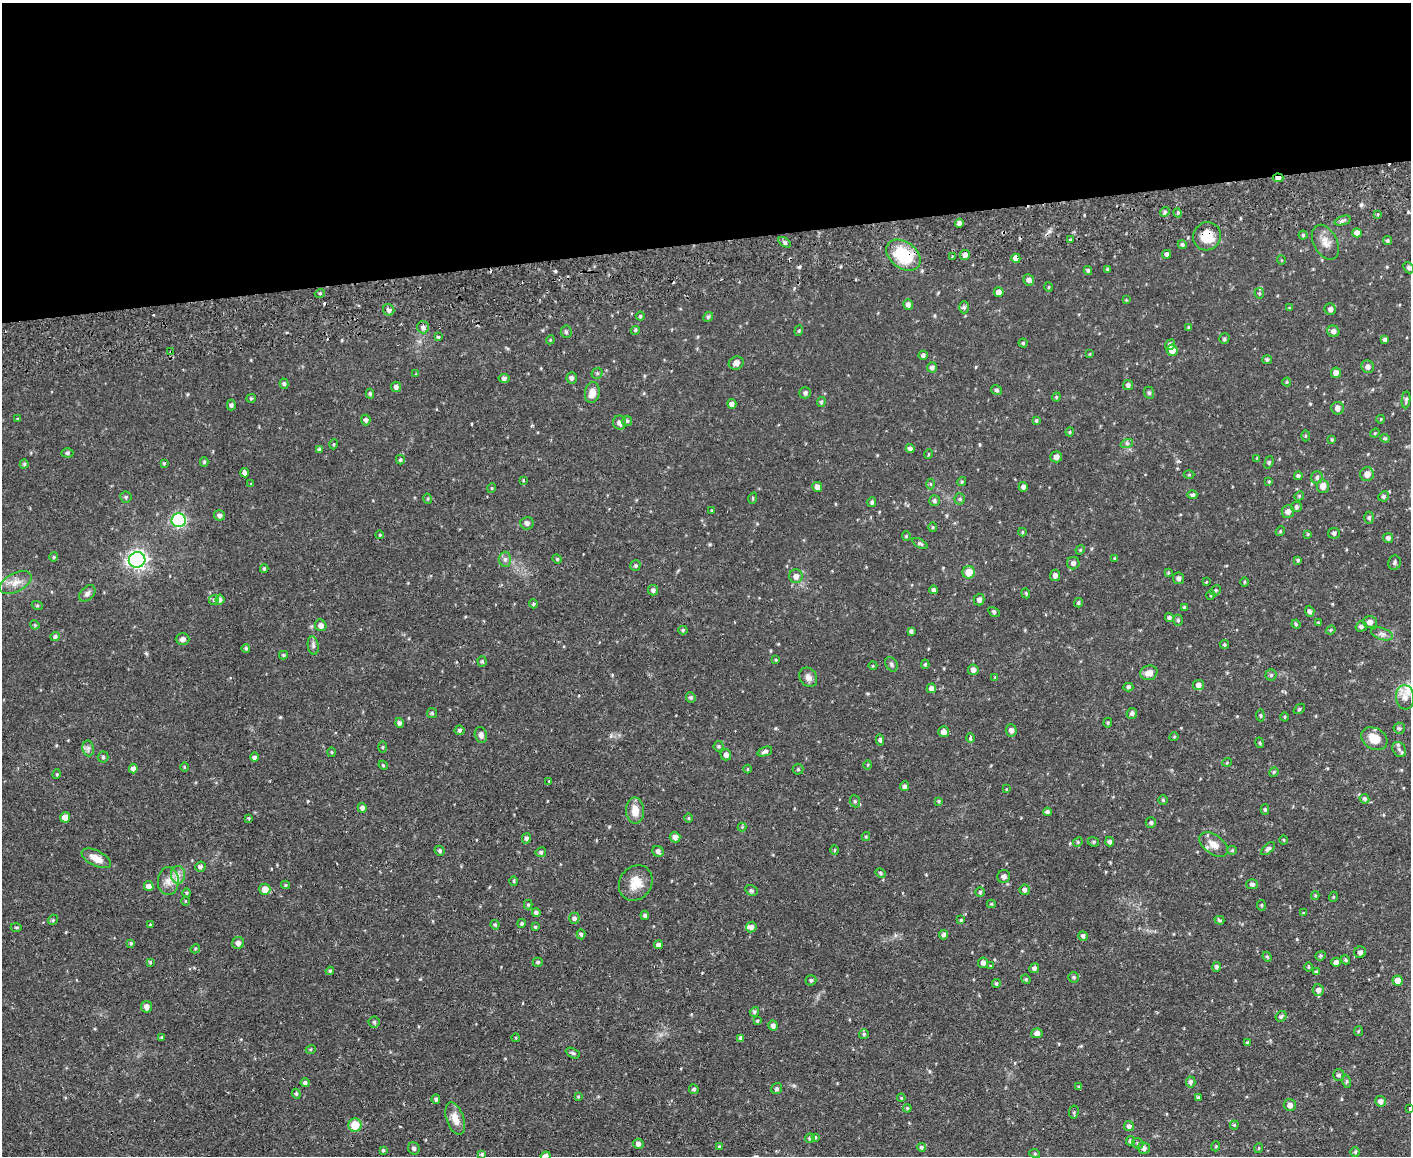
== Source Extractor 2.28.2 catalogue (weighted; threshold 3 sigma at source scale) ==
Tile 2 of 3 x 4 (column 2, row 1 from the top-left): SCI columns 1538-2946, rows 3516-4669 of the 4593 x 4724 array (HDU 1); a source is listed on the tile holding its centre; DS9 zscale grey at full resolution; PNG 1413 x 1158 px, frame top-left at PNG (2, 3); each listed source drawn as its Kron ellipse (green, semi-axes under 4 px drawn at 4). Shown black and unused: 21% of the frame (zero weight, under 2 of 3 exposures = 3% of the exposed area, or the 3 px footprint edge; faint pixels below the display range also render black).
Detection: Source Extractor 2.28.2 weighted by HDU 2 'WHT'; one run over the whole footprint, this tile lists its part. Background 0.0535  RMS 0.0061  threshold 0.0276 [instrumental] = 3 sigma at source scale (4.5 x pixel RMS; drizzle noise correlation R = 1.50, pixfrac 1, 0.05/0.05 arcsec/px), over >= 5 px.
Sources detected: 391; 4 cosmic-ray / hot-pixel residue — neither listed nor drawn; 1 inside a brighter listed object's ellipse — not listed separately; the other 386 listed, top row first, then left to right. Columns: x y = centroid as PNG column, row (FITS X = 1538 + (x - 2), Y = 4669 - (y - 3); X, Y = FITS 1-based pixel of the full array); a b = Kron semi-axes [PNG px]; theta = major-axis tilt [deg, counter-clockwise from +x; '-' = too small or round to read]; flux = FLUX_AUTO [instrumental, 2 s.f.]
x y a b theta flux
1278 178 5 4 - 3.6
1165 212 5 4 - 0.97
1178 213 4 3 - 0.64
1378 214 4 2 - 0.6
1343 221 8 3 19 1.3
959 223 4 4 - 2.4
1357 233 5 4 - 2.8
1303 235 4 4 - 0.87
1207 236 14 13 - 11
1070 240 3 3 - 1.5
1387 240 4 4 - 0.87
784 242 7 4 -32 1.2
1325 242 19 12 -63 5.8
1182 245 4 4 - 0.87
1167 254 4 4 - 1.4
903 255 19 13 -37 26
965 255 5 5 - 2
952 256 3 2 - 0.8
1016 258 5 4 - 4.2
1281 260 5 3 - 0.45
1409 268 6 4 -47 1.1
1107 269 4 3 - 0.77
1088 270 4 4 - 1
1029 280 6 5 - 2.2
1049 287 5 3 - 0.54
999 292 5 5 - 3.3
320 293 5 3 - 0.65
1259 293 5 5 - 0.8
1126 300 4 4 - 0.47
908 305 5 5 - 2
964 307 6 5 - 1.2
1289 308 4 3 - 0.59
1330 309 6 5 - 1.7
389 310 6 5 - 2
640 316 4 4 - 0.82
708 317 5 4 - 1
423 327 6 6 - 2
1188 327 4 3 - 0.7
635 330 5 4 - 0.85
799 331 5 4 - 0.77
1333 331 6 5 - 2.2
566 332 6 5 - 1.1
438 337 4 3 - 0.74
1224 339 5 5 - 1.1
1385 339 4 4 - 1.4
550 340 4 3 - 0.51
1023 343 4 4 - 0.81
1170 345 5 5 - 1.9
1172 350 6 5 - 6.8
171 352 3 2 - 0.54
1090 354 4 3 - 0.45
923 355 5 4 - 1.3
1267 360 5 4 - 0.83
736 363 7 6 - 3.1
932 367 5 5 - 2.1
1368 367 6 6 - 2.4
597 373 6 5 - 1
1336 373 5 5 - 2.8
416 374 3 3 - 0.62
504 378 5 4 - 1.5
572 378 6 5 - 1.8
1287 382 4 4 - 0.63
284 384 5 4 - 0.97
1128 385 5 5 - 1.4
396 387 5 5 - 2
996 390 6 4 -31 1.1
592 393 10 7 79 5.3
805 393 6 5 - 1.4
1149 393 6 5 - 0.97
370 394 5 3 - 0.98
1056 397 4 4 - 0.64
251 398 5 4 - 0.82
1406 400 8 4 84 1.2
821 402 5 4 - 0.96
732 404 5 4 - 2
231 405 5 4 - 1.3
1338 408 6 6 - 2.6
18 419 4 3 - 0.55
1381 419 4 3 - 0.42
366 420 5 4 - 1.4
1036 420 4 4 - 0.92
627 421 5 5 - 0.99
620 423 7 6 - 3
1070 432 4 4 - 0.65
1375 433 5 4 - 0.63
1305 436 5 3 - 0.63
1385 438 4 4 - 0.72
1332 440 4 3 - 0.71
1127 443 6 4 18 1.1
334 444 5 3 - 0.56
319 449 4 4 - 1.1
910 449 4 4 - 2.1
67 453 6 4 -2 1
929 454 5 3 - 0.47
1056 457 6 5 - 2.3
1257 458 3 3 - 0.65
400 460 4 3 - 0.81
204 462 5 4 - 0.73
1269 462 6 4 72 0.9
164 463 3 3 - 0.71
24 464 4 4 - 0.87
245 473 5 4 - 1.9
1367 474 7 7 - 4.5
1189 475 5 3 - 0.57
1298 476 4 4 - 1
1317 477 6 5 - 1.4
523 480 3 3 - 0.48
1269 481 4 4 - 0.62
962 482 4 4 - 0.66
251 484 4 4 - 0.5
931 484 5 3 - 0.74
1323 486 7 6 - 4.5
817 487 5 5 - 3.1
1023 487 5 4 - 1.8
492 488 5 3 - 0.5
1192 495 5 4 - 1.5
1299 496 5 4 - 0.75
1384 496 5 5 - 1.2
126 497 6 5 - 1.1
753 498 6 3 72 0.61
428 499 5 3 - 0.64
960 499 5 5 - 0.97
935 501 5 5 - 1.3
872 502 5 4 - 1.3
1296 507 5 5 - 1.2
712 511 4 2 - 0.61
1288 512 6 6 - 3
220 515 5 5 - 1.9
1369 518 6 4 -88 1.3
179 520 7 7 - 78
527 523 7 6 - 1.7
932 527 5 3 - 0.61
1280 531 5 4 - 0.67
1022 532 4 4 - 0.71
1334 533 6 5 - 1.2
1308 534 4 3 - 0.54
380 535 4 3 - 0.48
906 536 4 4 - 0.63
1388 538 5 5 - 1.6
920 544 8 4 -26 1.2
1080 550 5 4 - 0.6
54 557 4 4 - 0.66
1115 558 4 4 - 0.66
505 559 7 6 - 1.9
557 559 5 4 - 0.67
137 560 8 8 - 190
1298 560 4 4 - 0.84
1073 563 6 6 - 1.9
1394 563 7 6 - 1.5
635 566 5 5 - 1.2
264 569 4 3 - 0.92
969 572 6 6 - 7.5
1168 573 4 3 - 0.59
1055 575 6 5 - 1.9
796 576 7 6 - 3.1
1178 578 6 5 - 1.7
16 582 17 9 28 5.8
1206 582 4 3 - 0.47
1244 582 5 3 - 0.59
653 590 5 5 - 1.7
934 590 4 4 - 1.5
1215 590 6 4 44 0.95
87 593 9 6 46 1.9
1026 593 5 4 - 0.75
1211 595 5 4 - 0.68
214 600 5 4 - 0.96
220 600 5 4 - 1.8
979 600 6 5 - 2.1
1079 603 4 4 - 0.92
533 604 4 4 - 0.95
37 605 5 3 - 0.68
1184 607 4 3 - 0.76
1310 611 5 4 - 1.4
994 612 6 4 -30 0.93
1169 617 4 4 - 1.3
1178 620 5 5 - 0.89
1370 622 7 6 - 2.8
1318 623 3 2 - 0.64
1296 624 5 4 - 0.72
35 625 5 4 - 0.62
321 625 6 5 - 2.7
1361 626 5 5 - 1.7
683 630 4 4 - 0.81
1331 630 5 4 - 0.7
911 631 4 3 - 1.4
1382 634 11 5 -18 2.1
55 637 5 4 - 1.3
182 639 7 6 - 2.1
313 645 9 5 -81 1.5
1224 645 5 4 - 0.85
246 648 4 3 - 0.84
283 655 4 4 - 0.77
776 660 4 3 - 0.7
482 661 5 4 - 1
891 664 8 5 -59 1.4
925 664 4 4 - 0.79
873 666 4 3 - 0.5
973 670 5 5 - 2.9
1149 673 8 7 - 4.2
1271 675 5 5 - 1
808 677 10 8 -58 3.1
995 678 4 4 - 0.57
1198 685 5 5 - 2.7
1128 687 5 4 - 1
931 688 5 4 - 2.9
691 697 5 4 - 0.91
1405 697 12 9 -83 4.5
1299 709 6 4 38 0.86
432 713 5 5 - 0.91
1132 713 5 5 - 1.5
1260 715 6 4 -84 0.78
1285 717 4 3 - 0.51
400 723 5 4 - 1.4
1108 723 5 4 - 0.74
1399 728 5 5 - 1.1
459 730 5 5 - 1.1
1011 730 6 5 - 2.4
943 732 5 5 - 2.6
481 735 8 6 -77 2.1
1174 737 5 3 - 0.49
970 738 4 3 - 3
1374 739 14 10 -29 7.8
880 740 6 4 -83 1.2
1260 743 5 3 - 0.74
719 746 5 5 - 0.92
383 747 5 3 - 0.69
88 748 8 5 -80 1.8
1399 749 8 6 -55 1.8
332 752 5 3 - 0.54
765 752 7 4 21 1.8
726 755 6 5 - 2
103 757 5 5 - 0.95
255 757 5 4 - 1.5
1227 762 5 3 - 0.54
383 765 5 3 - 0.58
868 765 4 3 - 0.49
184 767 5 3 - 0.62
133 768 5 4 - 2.6
747 769 4 3 - 0.51
798 769 5 5 - 0.87
1274 772 5 4 - 0.8
57 774 5 3 - 0.6
549 781 3 2 - 0.67
905 786 5 4 - 1.9
1006 789 4 2 - 0.42
1364 799 5 4 - 1.3
1163 800 4 4 - 0.72
855 801 6 5 - 1.2
939 801 4 4 - 0.66
362 808 5 4 - 2.1
1265 809 5 4 - 1
635 811 13 9 -88 7.1
1047 812 4 4 - 1.5
65 817 5 5 - 5.4
249 818 4 3 - 0.67
689 818 4 3 - 0.6
1151 822 5 5 - 1.1
742 827 4 4 - 0.59
866 836 4 4 - 0.65
675 837 5 5 - 2.9
526 838 5 4 - 1.6
1284 840 4 3 - 0.6
1078 842 5 4 - 0.76
1093 842 6 4 -22 0.89
1110 842 5 4 - 1.6
1214 844 16 9 -35 6.1
1268 849 8 4 41 1.5
834 850 5 3 - 0.59
1232 850 5 4 - 0.67
440 851 5 4 - 1.1
658 851 6 5 - 1.8
541 852 5 4 - 1.3
96 858 16 7 -26 6.4
200 867 5 5 - 1.5
880 873 5 4 - 0.84
178 875 9 7 -89 3.1
1004 876 6 6 - 1.9
168 881 14 10 88 5.4
514 881 5 3 - 0.68
636 883 18 16 55 9.4
1252 884 6 5 - 1.4
286 885 4 4 - 0.74
149 886 5 4 - 3.6
265 889 6 5 - 6.2
751 890 6 5 - 1.1
1025 890 5 5 - 1.8
980 892 5 4 - 0.94
186 893 4 3 - 0.62
1315 895 4 4 - 0.66
1333 897 5 3 - 0.48
185 901 4 3 - 0.6
991 904 4 4 - 0.73
528 905 5 4 - 0.73
1261 905 5 3 - 0.71
536 912 4 4 - 1.8
1303 913 4 3 - 0.5
645 915 4 4 - 1.6
574 918 5 5 - 1.7
53 920 5 4 - 0.81
961 920 3 3 - 0.76
1219 920 5 3 - 0.94
522 923 4 4 - 1
150 925 3 2 - 0.97
495 925 5 4 - 0.77
16 927 5 3 - 0.73
535 927 4 3 - 0.7
751 927 5 5 - 2.2
581 934 5 4 - 1
944 935 5 4 - 2
1083 936 5 4 - 1.7
131 943 4 4 - 0.78
238 943 6 5 - 2.6
658 945 4 4 - 2.1
195 949 5 3 - 0.7
1360 952 6 5 - 1.8
1321 956 5 4 - 0.85
1267 957 5 4 - 0.74
1345 960 5 4 - 0.9
150 962 4 4 - 0.66
538 962 5 4 - 0.97
1336 962 5 4 - 2.7
983 963 5 5 - 2.5
990 966 4 3 - 0.56
1217 967 5 4 - 1.4
1308 967 4 3 - 0.66
1034 968 5 4 - 1.7
330 971 4 3 - 0.69
1316 972 4 3 - 1.1
1074 977 5 5 - 1
1026 979 5 4 - 0.76
811 980 5 5 - 1.1
1398 981 5 5 - 4.6
996 984 4 4 - 0.97
1318 990 6 5 - 2.2
147 1007 6 5 - 2.9
754 1012 5 4 - 1.1
1281 1016 6 5 - 1.4
757 1021 4 4 - 0.77
374 1022 5 5 - 1
773 1026 5 4 - 2.2
1358 1031 5 4 - 0.66
1037 1033 5 5 - 2.6
864 1034 5 5 - 0.95
162 1037 4 4 - 0.84
516 1038 4 3 - 0.47
741 1038 4 4 - 1.8
1247 1043 4 3 - 1.1
311 1049 5 3 - 0.62
573 1053 7 4 -27 1
1339 1075 6 6 - 1.4
1346 1081 7 4 -72 0.93
1191 1082 5 5 - 1.5
305 1083 4 4 - 1.4
1079 1087 4 3 - 0.62
777 1088 6 5 - 1.4
694 1089 5 4 - 1.1
296 1094 5 4 - 0.84
578 1096 4 3 - 0.76
1198 1097 4 4 - 0.8
901 1098 4 3 - 0.56
436 1099 4 4 - 1.3
1380 1101 5 5 - 2.3
1290 1105 6 6 - 2.9
907 1108 4 3 - 0.65
1410 1109 4 3 - 1
1074 1112 6 4 80 1
455 1119 17 8 -71 6.5
355 1125 6 6 - 14
1234 1125 4 4 - 0.67
1129 1126 5 5 - 1.7
815 1137 3 3 - 0.73
810 1138 5 4 - 0.99
1130 1141 5 4 - 1
1138 1143 6 5 - 1
638 1144 5 5 - 1.8
1216 1146 5 3 - 0.53
719 1147 3 3 - 0.56
921 1147 4 4 - 1.1
414 1148 6 5 - 1.3
1144 1148 6 5 - 2.3
1259 1148 5 3 - 0.47
383 1150 4 4 - 0.75
1355 1152 5 5 - 0.87
482 1154 3 3 - 1.1
1035 1154 5 3 - 0.63
546 1156 5 4 - 2.9
Overlapping masked pixels (flux is a lower limit): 5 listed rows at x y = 1278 178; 1207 236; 903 255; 1016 258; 171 352
Isophote crosses this tile's border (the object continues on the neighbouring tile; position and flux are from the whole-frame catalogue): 2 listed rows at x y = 1410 1109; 546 1156
Unlisted compact peaks at least as high as the median listed source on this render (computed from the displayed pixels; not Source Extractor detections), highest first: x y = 799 267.